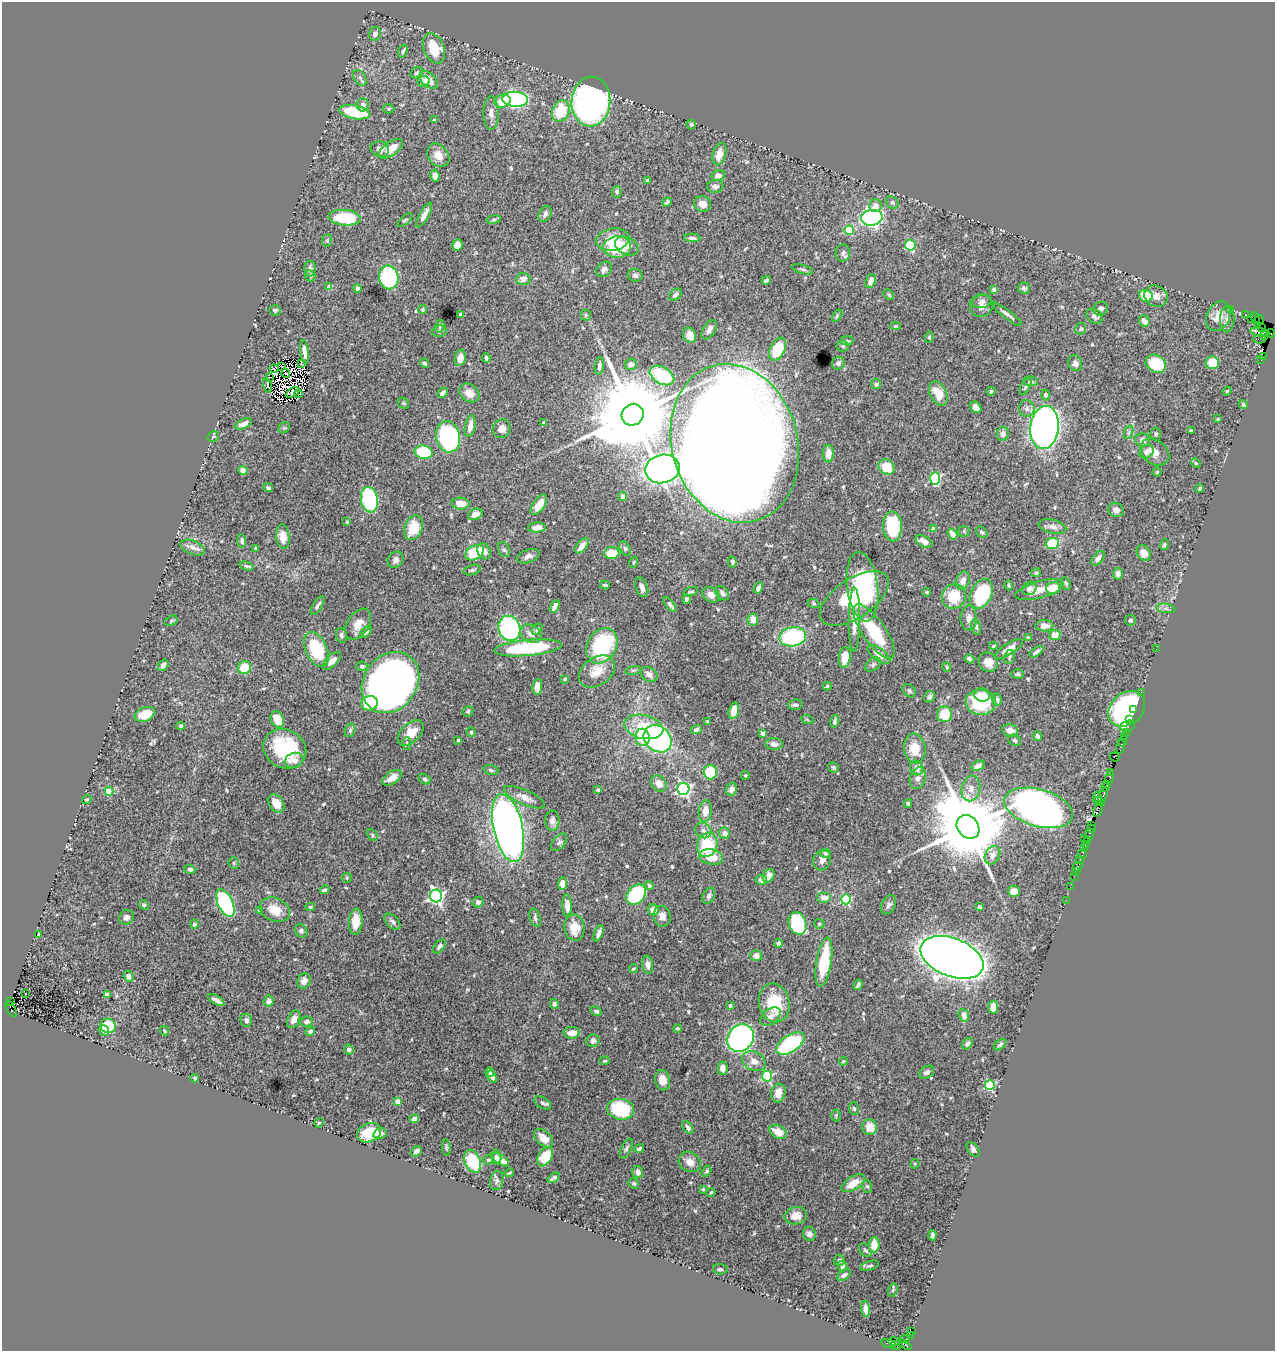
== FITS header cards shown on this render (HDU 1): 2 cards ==
NAXIS1  =                 1273
NAXIS2  =                 1349

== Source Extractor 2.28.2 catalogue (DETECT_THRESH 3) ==
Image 1273 x 1349 px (HDU 1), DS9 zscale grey, 1 PNG px = 1 image px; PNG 1277 x 1353 px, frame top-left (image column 1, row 1349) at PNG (2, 2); each listed source drawn as its Kron ellipse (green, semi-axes under 4 px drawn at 4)
Background 0.999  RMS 0.029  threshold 0.0882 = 3 sigma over >= 5 px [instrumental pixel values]
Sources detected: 579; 10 with non-positive FLUX_AUTO (blend fragments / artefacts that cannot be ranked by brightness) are neither listed nor drawn; of the other 569, the 500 brightest by FLUX_AUTO listed and drawn (69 fainter detections omitted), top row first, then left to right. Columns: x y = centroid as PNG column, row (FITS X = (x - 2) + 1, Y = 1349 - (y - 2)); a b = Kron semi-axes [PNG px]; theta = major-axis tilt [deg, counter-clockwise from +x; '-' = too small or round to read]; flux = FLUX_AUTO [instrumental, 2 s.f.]
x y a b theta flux
375 34 7 6 - 7.8
434 48 16 10 -67 55
403 51 7 4 73 3.4
417 73 6 5 - 4
360 78 9 5 -57 5.8
429 80 11 6 -42 29
424 82 6 5 - 8.1
515 99 13 7 -4 490
502 101 8 6 16 29
591 102 25 19 86 660
363 105 6 6 - 8.4
389 109 6 4 2 2.8
561 111 11 8 67 79
355 112 15 6 -12 95
491 113 17 7 -90 14
434 120 4 3 - 3.3
691 124 5 5 - 3.5
380 149 9 8 - 9.7
391 149 14 7 36 31
719 154 11 6 75 22
438 155 13 10 -51 20
718 175 7 5 15 12
435 176 6 4 -81 11
647 180 4 3 - 2.6
715 186 8 6 4 7.7
617 192 6 5 - 4.5
667 202 5 4 - 4.2
892 203 7 5 -43 5.1
703 204 9 7 -14 16
875 206 6 6 - 15
545 214 8 6 60 7.1
424 215 14 5 61 15
345 218 16 8 -5 98
872 218 11 8 10 580
405 220 9 4 40 3.5
494 220 7 4 9 3.3
849 230 5 4 - 100
692 238 8 3 -3 5.4
327 240 6 5 - 3.8
613 240 16 11 9 40
457 245 6 5 - 22
910 245 5 5 - 97
627 246 12 8 -26 21
617 247 14 10 4 79
843 253 8 7 - 7.7
310 268 8 6 -90 6.8
604 269 9 6 42 8.5
802 269 11 3 -16 3.7
635 275 7 6 - 5.6
310 276 6 5 - 3.1
389 277 12 9 -81 180
523 279 7 6 - 13
766 280 5 3 - 4.6
871 281 7 5 66 14
329 287 4 4 - 21
357 288 4 4 - 6.4
1024 288 6 5 - 4.7
994 289 4 4 - 10
675 295 7 5 45 7.3
889 295 6 4 -46 3.3
1146 296 7 6 - 56
1156 296 12 10 -26 14
982 301 10 6 13 7.7
981 306 11 11 - 14
1101 309 7 6 - 7.3
1230 309 2 2 - 7.4
275 310 6 5 - 4.6
422 310 4 4 - 2.7
1007 314 18 4 -37 8.4
1245 314 2 2 - 33
460 315 4 3 - 3.5
586 315 5 5 - 2.6
837 316 7 4 56 3.7
1095 316 9 6 -33 7.8
1218 316 15 11 64 29
1251 318 4 3 - 210
1255 318 6 3 -67 100
1227 319 13 7 88 10
1259 320 5 2 - 35
1144 321 6 5 - 14
1257 325 2 2 - 42
440 326 6 4 80 3.3
895 326 5 4 - 3.1
1262 327 2 2 - 9.6
1081 329 6 5 - 3.8
709 330 11 6 57 12
439 331 7 5 4 4.3
1260 332 10 3 -11 230
1270 333 4 3 - 45
690 335 8 6 -61 21
1265 336 3 2 - 19
929 337 5 4 - 3.2
1259 339 6 2 0 130
847 341 6 4 -3 3.4
843 346 6 5 - 3.8
778 349 12 7 64 92
304 352 12 4 -82 12
1263 356 2 2 - 12
460 358 8 5 79 14
486 358 4 3 - 4.9
1261 360 3 2 - 28
425 363 5 4 - 3.8
838 363 7 6 - 7.6
1075 363 8 6 -69 8.1
1212 363 6 6 - 63
302 364 3 2 - 3.2
631 364 6 5 - 8.1
1156 364 11 8 -29 70
599 366 9 4 83 6.6
282 367 3 2 - 3.7
274 368 4 2 - 4.3
286 374 4 2 - 2.8
662 375 13 8 -29 87
269 377 3 2 - 2.7
1031 381 7 4 -9 4.1
876 384 5 5 - 3.2
267 385 7 2 -79 2.5
1025 387 9 4 61 4.3
991 391 4 4 - 3.1
1227 391 4 4 - 3.5
292 392 7 4 30 2.4
443 393 5 3 - 6.6
469 393 11 8 -39 19
298 394 4 2 - 3.9
938 394 13 8 -63 35
1045 395 5 4 - 4.5
403 403 6 4 -42 2.9
1243 405 5 4 - 3.8
976 407 6 5 - 11
1027 408 8 8 - 7.7
633 415 11 10 - 43000
1218 419 4 3 - 2.8
544 423 4 3 - 3.3
244 424 9 4 23 9.8
470 426 11 5 79 15
1044 427 21 14 83 930
284 428 6 5 - 3.3
502 429 9 8 - 15
1191 430 4 3 - 3.3
1129 432 7 4 71 4.1
1003 434 7 6 - 8.5
1156 434 6 5 - 4.4
213 437 6 4 31 3.2
448 437 16 12 -77 350
1143 440 7 6 - 8.7
735 443 80 63 -74 8800
424 452 9 6 -11 120
1147 452 8 6 42 8.8
1155 452 16 12 -38 19
828 454 9 5 89 18
1196 463 5 4 - 2.4
887 467 8 7 - 46
662 469 17 14 11 650
243 470 5 4 - 9.5
1157 472 4 4 - 2.5
935 478 6 5 - 190
268 488 5 4 - 3.9
1200 488 4 3 - 2.6
623 496 4 4 - 4.8
369 500 13 8 -78 180
461 504 9 6 -1 25
539 505 12 6 56 33
1116 510 8 7 - 9.5
475 514 7 5 24 17
347 522 4 3 - 2.8
892 526 15 9 -89 110
537 527 9 5 4 20
1052 527 14 7 -13 11
413 528 13 9 69 51
933 529 4 4 - 18
964 531 5 5 - 2.9
982 532 6 5 - 3.6
952 534 6 4 -57 18
283 537 12 6 -84 22
242 541 7 4 -86 4.9
924 542 9 5 -28 12
1052 543 6 5 - 92
1164 545 5 4 - 3.3
582 546 9 5 53 18
193 547 13 7 -21 11
625 548 7 5 -63 4.1
256 549 3 3 - 3.2
504 550 8 5 -61 4.6
484 551 8 6 -62 11
474 553 10 7 30 71
612 553 7 6 - 38
1144 553 8 6 -56 16
528 556 11 6 21 9.2
1098 558 8 5 51 10
396 560 8 7 - 8.4
634 562 6 4 70 2.5
732 562 5 4 - 4.8
247 566 7 3 -17 3.4
472 570 9 5 16 4.1
1036 573 5 4 - 3.5
1118 574 6 5 - 7
963 580 9 6 65 13
1066 583 6 4 -63 3.6
605 585 5 3 - 2.7
1009 585 5 3 - 2.5
642 587 10 6 -69 12
863 587 35 15 -82 150
758 588 6 4 70 6.1
1029 588 7 6 - 8.4
1053 588 7 6 - 37
1039 590 25 8 15 30
691 592 7 3 17 3.2
927 592 4 4 - 3.4
722 593 8 6 -51 5.9
981 594 16 10 63 140
711 595 9 7 -28 13
954 597 12 12 - 53
854 598 39 19 34 270
686 599 5 4 - 5.4
813 603 6 4 -19 2.9
670 605 9 4 -53 6
318 606 11 4 58 5.7
555 607 7 4 58 12
1166 608 9 4 -9 6.4
969 618 12 8 -90 12
753 620 6 5 - 19
854 620 32 5 89 24
1130 620 5 5 - 3.5
171 621 7 4 31 3.2
358 624 17 11 58 23
1044 626 9 5 -1 15
976 627 8 4 -74 4.1
509 628 13 11 -72 350
537 629 6 4 49 5.3
366 632 7 4 46 3.1
874 632 32 11 -55 100
531 634 11 8 -30 14
341 635 7 5 -79 5.3
1055 635 6 5 - 19
793 637 13 9 10 210
1028 637 4 3 - 2.8
602 646 19 14 60 170
993 646 4 3 - 2.8
528 648 34 8 5 170
316 649 18 10 -66 110
1009 649 16 5 32 17
1156 649 2 2 - 12
1036 652 8 4 36 7
879 654 13 6 -36 16
845 657 10 6 81 32
1009 657 7 5 79 4.9
969 659 5 3 - 5.3
332 661 11 5 44 18
988 662 10 9 - 17
163 665 6 4 55 9.5
873 665 9 6 38 4.9
362 666 5 5 - 4.2
947 667 4 3 - 2.8
244 668 7 6 - 43
633 670 8 4 9 3
597 671 20 14 34 36
649 674 9 6 -32 11
1018 674 6 5 - 4.3
565 679 4 3 - 2.7
390 682 32 26 54 1900
827 686 4 3 - 3.6
537 687 8 5 83 18
909 691 7 5 -46 4
1141 692 2 2 - 31
982 695 8 6 -13 15
929 697 6 5 - 5
997 700 6 4 -80 4.2
981 702 15 13 -2 100
369 703 8 7 - 57
795 705 7 5 6 6
1127 709 20 16 42 300
1134 709 3 2 - 40
468 711 5 5 - 3.2
734 711 8 5 75 27
145 714 11 7 22 34
944 714 8 7 - 54
277 719 8 6 -64 32
807 719 6 3 -21 2.8
1130 720 2 2 - 40
707 721 4 3 - 4.2
835 721 6 4 79 5
181 726 4 4 - 3.4
1127 726 8 5 19 35
644 727 20 11 -14 73
350 730 7 5 72 4.6
696 730 5 4 - 6
1010 731 8 6 -20 18
471 732 5 4 - 3.1
411 733 15 9 43 32
763 733 4 3 - 6.1
1126 733 3 2 - 59
1038 736 5 3 - 4.3
1124 736 3 3 - 52
643 737 8 7 - 59
658 739 15 12 -41 460
458 740 3 3 - 4
1015 740 6 5 - 4.9
1123 741 6 3 65 120
407 743 6 4 90 3.5
774 744 9 5 -3 10
1120 747 7 3 83 110
915 748 15 10 -83 39
285 749 22 19 -29 130
1115 757 5 3 - 81
294 760 9 7 20 12
978 766 7 4 24 9.5
833 767 5 5 - 3.2
917 768 7 6 - 16
491 770 8 4 -16 4.2
710 772 7 6 - 65
1110 772 3 2 - 48
745 775 4 4 - 2.4
392 778 11 6 33 19
918 778 11 7 72 10
1109 778 6 3 70 93
425 779 6 4 -30 3.8
659 783 8 7 - 18
1107 784 3 3 - 87
971 788 13 9 78 18
1105 788 4 3 - 120
683 789 6 6 - 500
731 789 7 5 72 7.5
598 790 4 3 - 6.9
109 791 4 4 - 62
1103 795 8 3 68 260
524 797 22 7 -23 17
1098 797 5 4 - 6.9
87 799 5 4 - 2.4
1099 801 6 3 -28 71
276 803 10 7 -59 25
908 803 4 3 - 3
1039 808 35 18 -16 1800
1098 810 7 2 63 130
705 811 11 6 82 19
552 821 10 7 -90 8.4
1091 825 4 3 - 38
968 827 13 10 -49 29000
508 828 35 14 -78 1400
1091 828 3 3 - 65
703 830 8 7 - 7.9
725 833 6 5 - 12
1089 834 5 3 - 83
372 835 6 4 -63 3.3
1085 838 4 2 - 66
1087 841 2 2 - 64
559 842 10 6 49 5.3
1086 844 3 2 - 42
707 845 12 10 70 95
1084 848 2 2 - 43
825 853 5 4 - 5.1
1082 854 5 3 - 24
992 855 9 7 61 12
711 857 12 7 -12 41
1080 859 2 2 - 10
822 860 10 8 63 9.7
234 863 6 5 - 3.1
1077 866 5 3 - 90
190 869 5 4 - 6.7
1076 871 3 2 - 21
769 876 7 5 59 14
1074 876 2 2 - 29
347 878 5 4 - 2.3
761 880 6 5 - 11
563 884 6 4 84 13
649 885 4 3 - 3.4
1070 887 2 2 - 9.9
325 890 5 3 - 5.3
1014 891 6 5 - 20
636 894 11 8 45 140
436 896 6 6 - 520
709 896 8 6 64 6.1
824 898 7 5 0 14
846 899 5 5 - 160
1066 900 2 2 - 25
478 902 5 5 - 7
225 903 15 7 -64 270
144 905 5 4 - 3.9
567 905 11 4 -87 19
888 905 10 6 62 7
310 907 5 4 - 2.8
979 907 4 3 - 3.3
275 910 16 11 -25 32
653 910 6 5 - 18
259 911 4 2 - 2.6
662 916 10 8 -81 13
126 917 8 7 - 8.5
535 918 9 5 -74 5.5
356 922 13 6 86 34
392 922 10 5 -45 6.8
798 923 12 8 -70 170
194 924 5 4 - 5.1
819 924 5 5 - 3
575 928 13 10 -83 30
301 931 7 5 -52 4.8
599 933 8 4 70 10
39 934 3 3 - 3.5
778 943 4 4 - 6.6
439 946 8 5 51 6
756 956 6 5 - 13
952 957 33 19 -21 4600
824 962 25 7 81 92
648 965 9 5 -82 9.4
634 969 4 2 - 2.7
129 976 5 5 - 8.4
304 981 8 6 62 11
858 985 5 3 - 5.3
25 993 3 3 - 7.5
107 994 4 3 - 13
216 1000 9 3 -30 9.7
269 1001 5 5 - 11
11 1002 3 2 - 260
774 1003 20 15 -78 75
554 1004 5 4 - 3.9
730 1006 4 3 - 2.6
993 1007 6 5 - 20
11 1009 9 3 -60 520
596 1011 6 4 -23 4.9
964 1015 6 5 - 15
771 1017 11 7 37 9.2
294 1019 9 6 65 13
246 1020 6 5 - 6.7
306 1022 6 5 - 6.4
108 1026 8 7 - 57
677 1028 4 4 - 3.1
104 1030 5 5 - 9.6
164 1031 5 3 - 2.4
310 1031 5 4 - 3.6
572 1033 8 6 3 21
740 1038 15 12 55 570
593 1041 7 6 - 8.4
790 1044 16 8 33 170
967 1044 6 4 50 6.1
1000 1045 7 4 39 4.1
349 1050 5 4 - 6.5
605 1061 5 4 - 2.4
754 1061 12 9 -26 17
843 1061 4 3 - 2.5
723 1068 7 5 -88 16
489 1072 5 3 - 6
927 1072 8 6 33 6.6
767 1076 5 5 - 170
492 1077 7 4 -64 6.4
195 1078 4 4 - 4.8
662 1080 10 7 -76 20
990 1085 5 5 - 160
778 1093 9 7 74 19
397 1101 4 4 - 19
543 1103 9 5 -31 5.5
621 1109 13 10 -10 120
854 1109 6 5 - 3.5
836 1115 6 5 - 2.9
414 1119 5 4 - 15
319 1123 5 4 - 2.8
688 1127 7 4 -50 6.3
870 1127 8 7 - 25
778 1132 9 6 -31 24
369 1133 12 9 22 55
380 1134 7 5 15 9.1
544 1138 11 7 -42 24
446 1148 8 4 -84 3.2
626 1148 10 5 65 4.8
639 1148 5 3 - 4.5
973 1150 8 5 -53 6.1
416 1151 6 5 - 7.2
496 1157 7 5 -77 5.4
545 1157 10 6 57 54
488 1160 6 4 37 3.3
501 1160 9 5 -35 14
473 1161 12 7 -67 93
690 1162 11 9 -33 16
915 1164 5 4 - 2.5
706 1171 6 4 59 3.6
638 1172 6 5 - 10
509 1173 4 2 - 2.4
554 1178 7 4 32 5.9
497 1180 10 6 77 6.3
634 1183 6 4 -36 3.4
853 1183 13 6 31 30
867 1186 6 5 - 3.8
703 1189 4 4 - 2.5
711 1192 4 3 - 2.7
796 1216 11 8 9 23
809 1234 7 6 - 7.9
933 1235 5 3 - 5.5
874 1245 7 5 86 32
865 1250 7 5 -54 5.2
839 1260 6 5 - 5
842 1266 5 5 - 8.7
870 1266 9 4 16 4.5
720 1269 7 5 -6 5.3
844 1275 7 4 34 6.1
893 1290 7 4 73 3.2
865 1309 8 4 -84 11
912 1331 2 2 - 130
911 1335 3 2 - 27
905 1339 5 3 - 230
894 1341 6 3 1 100
889 1343 7 3 -12 240
904 1344 7 4 -32 230
896 1345 6 4 10 330
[69 fainter detections neither listed nor drawn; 10 non-positive-flux detections neither listed nor drawn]